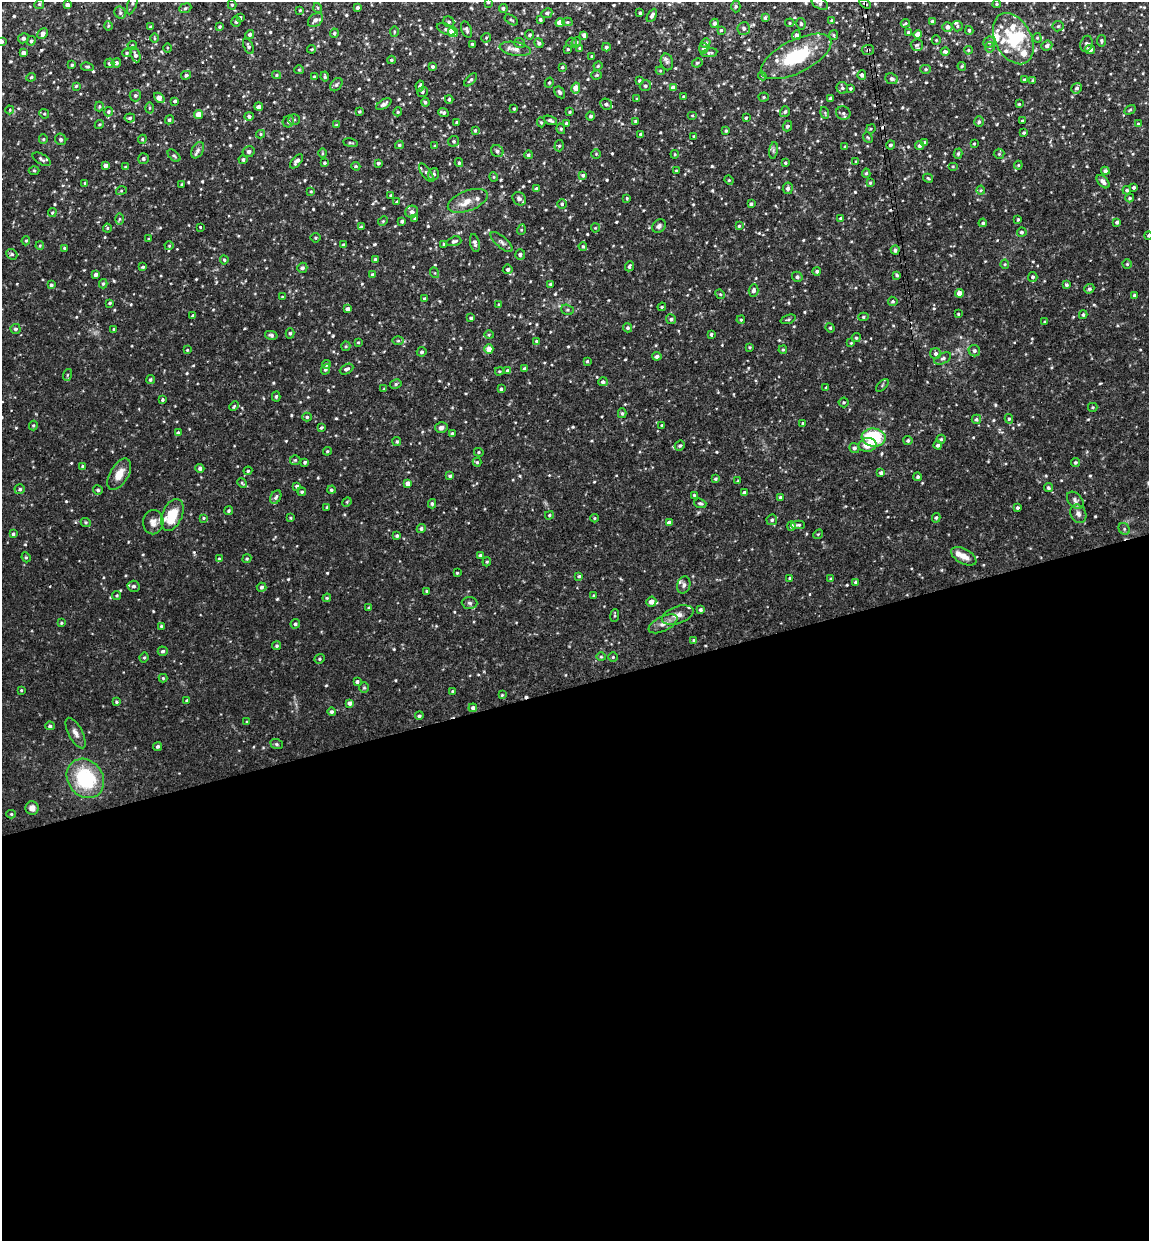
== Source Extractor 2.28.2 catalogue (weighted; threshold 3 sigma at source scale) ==
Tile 15 of 4 x 4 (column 3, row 4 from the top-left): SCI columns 2450-3596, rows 59-1297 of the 5012 x 5072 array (HDU 1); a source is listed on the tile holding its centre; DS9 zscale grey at full resolution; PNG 1151 x 1243 px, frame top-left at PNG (2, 2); each listed source drawn as its Kron ellipse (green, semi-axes under 4 px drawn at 4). Shown black and unused: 45% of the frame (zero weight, under 3 of 4 exposures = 6% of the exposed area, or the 3 px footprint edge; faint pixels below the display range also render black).
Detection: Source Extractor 2.28.2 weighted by HDU 2 'WHT'; one run over the whole footprint, this tile lists its part. Background 0.0283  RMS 0.0033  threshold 0.0147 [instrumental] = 3 sigma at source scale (4.5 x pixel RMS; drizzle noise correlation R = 1.50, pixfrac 1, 0.05/0.05 arcsec/px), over >= 5 px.
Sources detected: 697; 7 cosmic-ray / hot-pixel residue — neither listed nor drawn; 22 inside a brighter listed object's ellipse — not listed separately; of the other 668, all 500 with FLUX_AUTO >= 0.335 (the completeness limit of this list) listed and drawn (168 fainter detections not listed), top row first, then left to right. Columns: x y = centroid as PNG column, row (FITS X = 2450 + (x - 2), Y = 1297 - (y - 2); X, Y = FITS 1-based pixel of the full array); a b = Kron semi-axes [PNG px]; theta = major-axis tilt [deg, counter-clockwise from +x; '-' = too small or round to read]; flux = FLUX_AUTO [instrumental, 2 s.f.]
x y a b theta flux
133 2 12 4 73 0.83
488 2 4 3 - 0.36
820 3 9 5 -29 0.83
865 3 6 3 -33 0.43
39 4 5 4 - 0.5
997 4 4 3 - 0.44
67 5 4 4 - 1.5
232 5 5 4 - 0.44
736 6 6 4 89 0.54
357 7 4 3 - 0.69
185 8 6 4 22 0.56
318 8 5 3 - 0.34
503 8 4 4 - 0.56
300 10 3 3 - 0.34
120 13 6 5 - 0.67
547 13 6 4 24 0.69
640 13 3 3 - 0.45
652 15 7 4 60 1.1
240 18 3 3 - 0.68
765 18 4 3 - 0.59
540 19 3 3 - 0.52
315 20 8 6 39 1.7
511 20 7 3 -33 0.39
831 20 4 3 - 0.38
236 21 5 4 - 0.55
933 21 3 3 - 0.67
449 22 6 5 - 0.61
567 22 5 4 - 0.38
560 23 4 4 - 4.9
715 23 4 4 - 0.87
790 23 4 4 - 0.34
905 23 5 3 - 0.36
801 24 6 4 -77 0.52
108 26 4 4 - 0.42
957 26 5 5 - 0.41
1058 26 5 5 - 0.51
151 27 3 3 - 0.45
220 27 4 4 - 0.49
947 27 5 5 - 1.3
744 28 6 6 - 0.86
446 29 10 5 -24 0.78
466 30 8 5 -69 0.81
721 30 4 3 - 0.48
969 30 4 3 - 0.54
394 32 5 3 - 0.34
453 32 5 4 - 7.3
908 32 3 3 - 0.42
43 33 5 5 - 1.2
334 33 4 4 - 0.66
250 34 4 4 - 0.74
530 35 4 4 - 0.57
584 35 4 4 - 0.99
796 35 5 4 - 1.2
834 35 5 4 - 0.4
918 35 4 4 - 3.2
23 38 5 5 - 0.91
154 38 5 3 - 0.37
486 38 5 4 - 0.4
1037 38 5 4 - 0.38
1013 39 27 18 -62 14
936 40 5 4 - 0.38
31 41 5 4 - 0.63
1101 41 6 4 82 0.54
2 42 3 3 - 0.66
571 42 5 4 - 0.44
576 42 5 4 - 0.48
989 42 6 5 - 0.92
520 43 5 5 - 0.58
539 43 5 4 - 0.74
706 43 5 4 - 0.58
472 44 3 3 - 0.41
1086 44 8 6 76 0.96
132 45 4 4 - 0.39
917 45 6 6 - 0.64
248 46 8 4 -66 0.69
1047 46 5 5 - 0.98
606 47 4 4 - 0.54
990 47 5 5 - 0.46
167 48 4 3 - 0.36
580 48 4 3 - 0.53
704 48 5 4 - 1.1
312 49 4 3 - 0.34
515 49 16 7 -10 1.8
568 49 3 3 - 0.36
868 50 6 5 - 0.66
968 50 4 3 - 0.4
1090 50 5 4 - 1.9
945 52 4 4 - 0.7
23 53 4 4 - 1.5
127 53 5 4 - 0.41
709 53 8 3 9 0.58
135 55 8 4 -69 0.92
796 56 38 16 27 19
592 57 4 3 - 0.69
391 60 4 3 - 0.37
667 62 8 6 -77 0.82
109 63 5 5 - 0.77
116 63 4 4 - 1.1
697 63 5 4 - 0.53
72 65 4 4 - 0.41
433 66 4 4 - 0.58
598 66 4 4 - 0.35
962 66 4 4 - 0.39
87 67 6 4 -9 0.47
562 67 4 3 - 0.47
926 69 5 4 - 0.5
299 70 5 4 - 0.39
660 71 4 4 - 0.4
186 75 5 4 - 0.6
276 75 4 4 - 0.36
597 75 5 4 - 0.42
862 75 4 4 - 0.94
325 76 5 3 - 0.46
762 76 4 4 - 0.36
31 77 5 4 - 0.48
314 77 3 2 - 0.35
892 79 6 5 - 0.88
471 80 8 3 47 0.59
1024 80 4 3 - 0.61
639 81 3 3 - 0.61
1033 81 4 4 - 0.58
549 83 5 4 - 0.51
336 85 7 5 52 0.69
76 86 4 4 - 0.45
420 86 5 4 - 0.78
645 86 6 5 - 0.69
576 88 5 4 - 3.8
673 88 4 4 - 2.9
842 88 6 5 - 0.68
851 88 3 3 - 0.49
1077 88 5 5 - 0.76
422 92 5 4 - 0.54
560 92 6 4 -57 0.76
135 96 6 5 - 0.75
684 97 4 4 - 0.54
764 97 5 4 - 0.46
159 98 6 4 -43 2.6
449 99 4 3 - 0.56
637 99 4 3 - 0.36
830 99 4 3 - 0.44
175 101 4 4 - 0.58
425 102 4 4 - 0.56
384 104 8 4 32 0.86
606 104 6 5 - 0.83
1019 104 3 3 - 0.36
99 107 5 4 - 0.45
259 107 4 4 - 1.2
149 108 5 3 - 0.4
514 109 4 3 - 0.39
10 110 4 4 - 0.35
1130 110 6 4 30 0.45
359 111 4 4 - 0.4
108 112 5 4 - 0.62
398 112 4 4 - 0.4
443 112 5 3 - 0.78
570 112 4 3 - 0.42
785 112 5 4 - 0.63
825 113 6 3 -73 0.35
843 113 7 6 - 0.92
44 114 5 4 - 0.4
198 114 4 4 - 3.4
249 116 5 4 - 0.69
591 116 4 4 - 0.64
692 116 5 3 - 0.34
130 118 5 4 - 0.66
746 118 3 3 - 0.42
169 120 5 4 - 0.61
294 120 6 5 - 0.59
550 120 7 4 -22 0.68
635 121 3 3 - 0.42
1022 121 3 3 - 0.36
288 122 6 5 - 0.82
457 122 3 3 - 0.58
541 122 5 4 - 0.43
979 122 5 4 - 0.59
99 124 5 4 - 0.42
566 124 3 3 - 0.74
1138 124 4 3 - 0.38
337 125 4 3 - 0.49
787 126 5 4 - 0.73
561 129 5 4 - 0.5
871 129 5 4 - 0.38
475 131 4 3 - 0.41
726 131 3 3 - 0.37
1024 133 3 3 - 0.51
261 134 4 4 - 0.38
641 134 3 3 - 0.72
694 136 3 3 - 0.36
868 137 6 4 -49 0.37
43 139 5 4 - 0.36
61 139 6 5 - 0.67
142 139 4 4 - 0.38
454 141 6 5 - 0.66
350 143 7 3 -9 0.45
925 143 4 4 - 0.96
974 144 3 3 - 0.36
399 145 4 3 - 0.52
890 145 4 4 - 0.73
920 145 5 4 - 1
435 146 4 3 - 0.47
559 146 5 4 - 0.54
845 147 3 3 - 0.4
198 150 9 5 60 0.94
773 150 8 4 82 0.59
497 151 6 5 - 0.97
249 152 6 5 - 0.88
322 153 5 3 - 0.34
596 154 4 4 - 0.34
675 154 4 4 - 0.35
958 154 5 4 - 0.52
999 154 5 5 - 0.43
528 155 4 4 - 0.61
174 156 7 4 -42 0.58
41 159 10 5 -31 0.73
143 159 5 5 - 0.63
243 160 4 4 - 0.66
297 161 8 4 51 1.2
856 162 4 3 - 0.34
324 163 3 3 - 0.38
378 163 4 3 - 0.61
459 163 4 3 - 0.48
785 163 3 3 - 0.43
106 165 4 3 - 1.1
1018 165 4 4 - 0.36
356 166 5 3 - 0.36
953 166 5 3 - 0.34
125 167 4 3 - 0.36
34 170 5 3 - 0.37
677 171 3 3 - 0.53
1105 171 4 4 - 0.91
426 173 11 4 -55 0.85
866 173 5 4 - 0.48
433 174 6 5 - 1.1
583 175 4 4 - 0.77
494 177 4 4 - 0.34
928 178 5 3 - 0.38
729 180 5 4 - 0.38
1103 182 8 5 -48 1.1
85 183 4 4 - 0.35
870 183 4 3 - 0.44
182 185 4 4 - 0.43
1134 187 3 3 - 0.71
788 188 6 5 - 0.86
536 189 4 4 - 0.74
981 190 4 4 - 0.35
1127 190 4 4 - 0.53
121 191 5 3 - 0.38
311 191 3 3 - 0.34
391 195 4 3 - 0.5
627 198 4 3 - 0.39
1130 198 4 3 - 0.48
519 199 7 6 - 1.4
468 201 21 10 20 3.9
397 202 4 3 - 0.42
562 204 5 5 - 0.65
751 204 4 3 - 0.69
52 212 4 3 - 0.36
412 212 6 6 - 1.2
414 218 3 3 - 0.36
841 218 4 3 - 0.55
119 219 6 4 89 0.49
1018 219 3 3 - 0.36
383 221 5 4 - 0.42
402 221 4 3 - 0.66
1117 222 4 3 - 0.85
983 223 4 4 - 0.5
659 226 7 6 - 0.92
739 226 4 4 - 0.47
200 227 3 3 - 0.89
361 227 4 3 - 0.58
107 228 4 4 - 0.37
595 228 4 4 - 0.36
521 230 5 3 - 0.38
1022 232 5 4 - 0.68
1148 235 4 4 - 0.41
316 238 5 5 - 0.44
149 239 4 3 - 0.4
26 241 5 4 - 0.43
454 241 7 4 17 0.8
502 242 14 5 -41 1.1
475 243 9 4 -79 0.97
444 244 3 3 - 0.41
343 245 3 3 - 0.37
40 246 4 3 - 0.42
169 246 4 4 - 0.39
583 246 4 3 - 0.38
65 248 4 3 - 0.53
895 250 4 4 - 0.73
12 254 6 5 - 0.62
520 254 5 5 - 1
375 259 3 3 - 0.57
224 260 4 4 - 0.41
1005 264 4 4 - 0.38
1127 264 4 4 - 0.43
629 266 5 4 - 0.65
143 267 4 3 - 0.52
302 268 5 5 - 0.73
508 269 5 5 - 0.78
817 271 4 4 - 0.72
435 273 5 3 - 0.36
96 274 4 3 - 1.1
372 275 4 4 - 0.59
897 275 4 3 - 0.52
797 277 5 5 - 0.8
1033 277 5 4 - 0.73
103 284 4 3 - 0.5
551 284 4 3 - 0.66
51 285 4 4 - 0.6
1066 285 3 3 - 0.62
1089 289 5 4 - 0.63
754 291 6 5 - 0.99
959 293 4 4 - 2.4
720 294 5 4 - 0.41
1135 295 3 3 - 0.61
283 297 3 3 - 0.52
424 299 4 3 - 0.49
893 301 5 5 - 0.62
110 303 4 3 - 0.5
499 304 4 3 - 0.34
662 307 4 4 - 0.39
348 309 4 4 - 1.1
567 310 6 5 - 0.57
958 314 3 3 - 0.34
192 315 3 3 - 0.39
1083 315 4 3 - 0.49
863 317 5 4 - 0.56
471 318 4 3 - 0.55
671 319 5 5 - 0.73
788 319 8 4 18 0.51
741 320 4 3 - 0.41
1045 322 4 3 - 0.5
628 328 4 4 - 0.65
830 328 5 4 - 0.4
16 329 5 5 - 0.67
114 329 4 3 - 0.49
290 333 5 4 - 0.56
711 334 3 3 - 0.65
271 335 6 4 -14 0.74
489 335 4 4 - 0.37
856 338 4 4 - 0.52
398 341 6 4 0 0.47
536 341 3 3 - 0.4
358 342 4 3 - 0.35
851 343 4 4 - 0.34
346 346 5 4 - 0.45
750 347 4 3 - 0.37
489 349 5 4 - 2.9
187 350 4 3 - 0.34
783 350 4 3 - 0.34
974 351 6 5 - 0.89
422 352 5 4 - 0.67
936 354 5 5 - 0.86
657 356 4 4 - 1.1
943 358 9 5 27 0.73
587 361 4 3 - 0.44
326 364 4 4 - 0.74
325 369 5 4 - 0.69
346 369 7 5 27 1
524 369 3 3 - 0.6
499 371 4 3 - 0.36
508 371 4 4 - 1
67 375 6 3 71 0.39
150 380 4 4 - 0.55
603 382 5 4 - 0.93
396 384 6 4 29 0.54
882 385 8 3 46 0.43
826 387 3 3 - 0.33
384 389 3 3 - 0.37
501 389 4 3 - 0.54
276 396 5 4 - 0.54
163 400 3 3 - 0.47
844 402 5 5 - 0.44
234 406 5 3 - 0.35
1093 407 4 4 - 0.35
622 413 5 4 - 0.49
307 417 5 4 - 0.56
976 419 4 4 - 0.64
1009 419 5 4 - 0.53
803 423 3 3 - 0.39
33 425 5 4 - 0.44
662 425 3 3 - 0.49
321 428 4 3 - 0.47
441 428 6 5 - 1.3
178 433 4 3 - 0.85
452 434 4 4 - 0.52
874 437 12 9 -7 17
941 439 4 4 - 0.43
908 440 4 4 - 0.56
397 442 4 4 - 0.48
680 445 5 4 - 0.59
867 445 9 7 9 3.4
938 445 4 3 - 0.76
854 448 5 5 - 0.87
327 451 4 3 - 0.41
479 452 5 4 - 0.42
295 460 5 5 - 0.49
305 462 4 3 - 0.57
477 462 4 4 - 0.4
1075 462 4 4 - 0.48
83 466 3 3 - 0.5
200 468 4 4 - 0.93
248 471 4 4 - 0.53
881 473 4 4 - 0.76
119 474 17 9 59 3.9
450 476 4 4 - 0.65
918 477 4 4 - 0.56
716 479 4 4 - 0.52
738 481 4 3 - 0.35
242 483 5 4 - 0.42
408 483 4 4 - 1.7
297 486 3 3 - 0.53
1048 488 5 4 - 0.65
20 489 5 5 - 0.63
98 490 5 4 - 0.72
331 490 4 4 - 0.64
302 492 4 4 - 0.49
744 493 4 3 - 0.8
694 495 4 3 - 0.39
276 497 7 5 61 0.69
780 497 4 4 - 0.88
1075 500 10 7 -47 1
347 502 5 4 - 0.35
700 503 6 4 -18 0.63
432 504 5 3 - 0.57
327 507 3 3 - 0.44
1017 508 3 3 - 0.57
228 511 4 4 - 0.51
1078 514 10 7 -64 1.3
172 515 17 10 67 9.3
549 515 4 4 - 0.5
204 518 4 3 - 0.34
291 518 4 3 - 0.36
594 518 4 4 - 0.36
936 518 5 4 - 0.54
772 520 5 5 - 0.7
86 522 5 4 - 0.47
153 522 12 10 88 2
669 523 4 4 - 1.9
798 525 7 4 1 0.54
791 526 5 4 - 0.88
421 529 4 4 - 0.7
1124 529 6 5 - 0.6
13 534 3 3 - 0.59
818 534 5 4 - 0.4
397 536 4 3 - 0.57
480 556 3 3 - 0.74
964 556 14 7 -28 2.5
26 557 5 4 - 0.42
219 559 4 3 - 0.53
247 559 5 4 - 0.42
487 562 5 4 - 0.4
457 573 3 3 - 0.34
579 576 4 4 - 0.54
790 578 3 3 - 0.66
831 579 4 4 - 0.5
856 582 4 3 - 0.77
684 585 8 6 74 1
133 586 6 5 - 0.78
262 587 5 4 - 0.73
427 591 3 3 - 0.34
117 595 4 4 - 0.44
594 596 4 3 - 0.41
327 598 4 4 - 0.36
651 602 5 5 - 2.3
470 603 8 6 -3 0.85
369 608 3 3 - 0.41
700 610 4 4 - 0.59
615 615 6 2 81 0.38
678 615 16 8 19 2.4
61 623 4 3 - 0.37
295 624 5 4 - 0.64
663 624 15 7 26 2.1
161 626 3 3 - 0.41
694 640 4 3 - 0.4
277 646 4 4 - 0.55
163 651 5 4 - 0.72
144 657 5 3 - 0.46
601 657 4 4 - 0.38
613 657 4 4 - 0.45
320 659 5 4 - 0.48
163 678 4 4 - 0.41
357 682 4 3 - 0.72
364 688 5 4 - 0.43
21 690 3 3 - 0.34
453 691 4 3 - 0.36
502 695 4 4 - 0.34
187 700 4 3 - 0.41
116 702 4 4 - 0.47
350 703 4 4 - 1.1
473 708 4 4 - 0.9
331 712 4 4 - 0.74
419 716 4 3 - 0.63
247 722 3 3 - 0.4
50 726 5 4 - 0.75
75 733 17 7 -62 1.9
277 744 6 5 - 0.5
158 746 4 4 - 0.67
85 778 21 17 -54 23
32 808 6 6 - 1.8
11 814 5 4 - 0.43
Overlapping masked pixels (flux is a lower limit): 4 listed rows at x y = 865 3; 744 28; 868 50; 172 515
Isophote crosses this tile's border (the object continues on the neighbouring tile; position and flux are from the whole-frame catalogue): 5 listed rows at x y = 133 2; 488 2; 820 3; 2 42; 1148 235